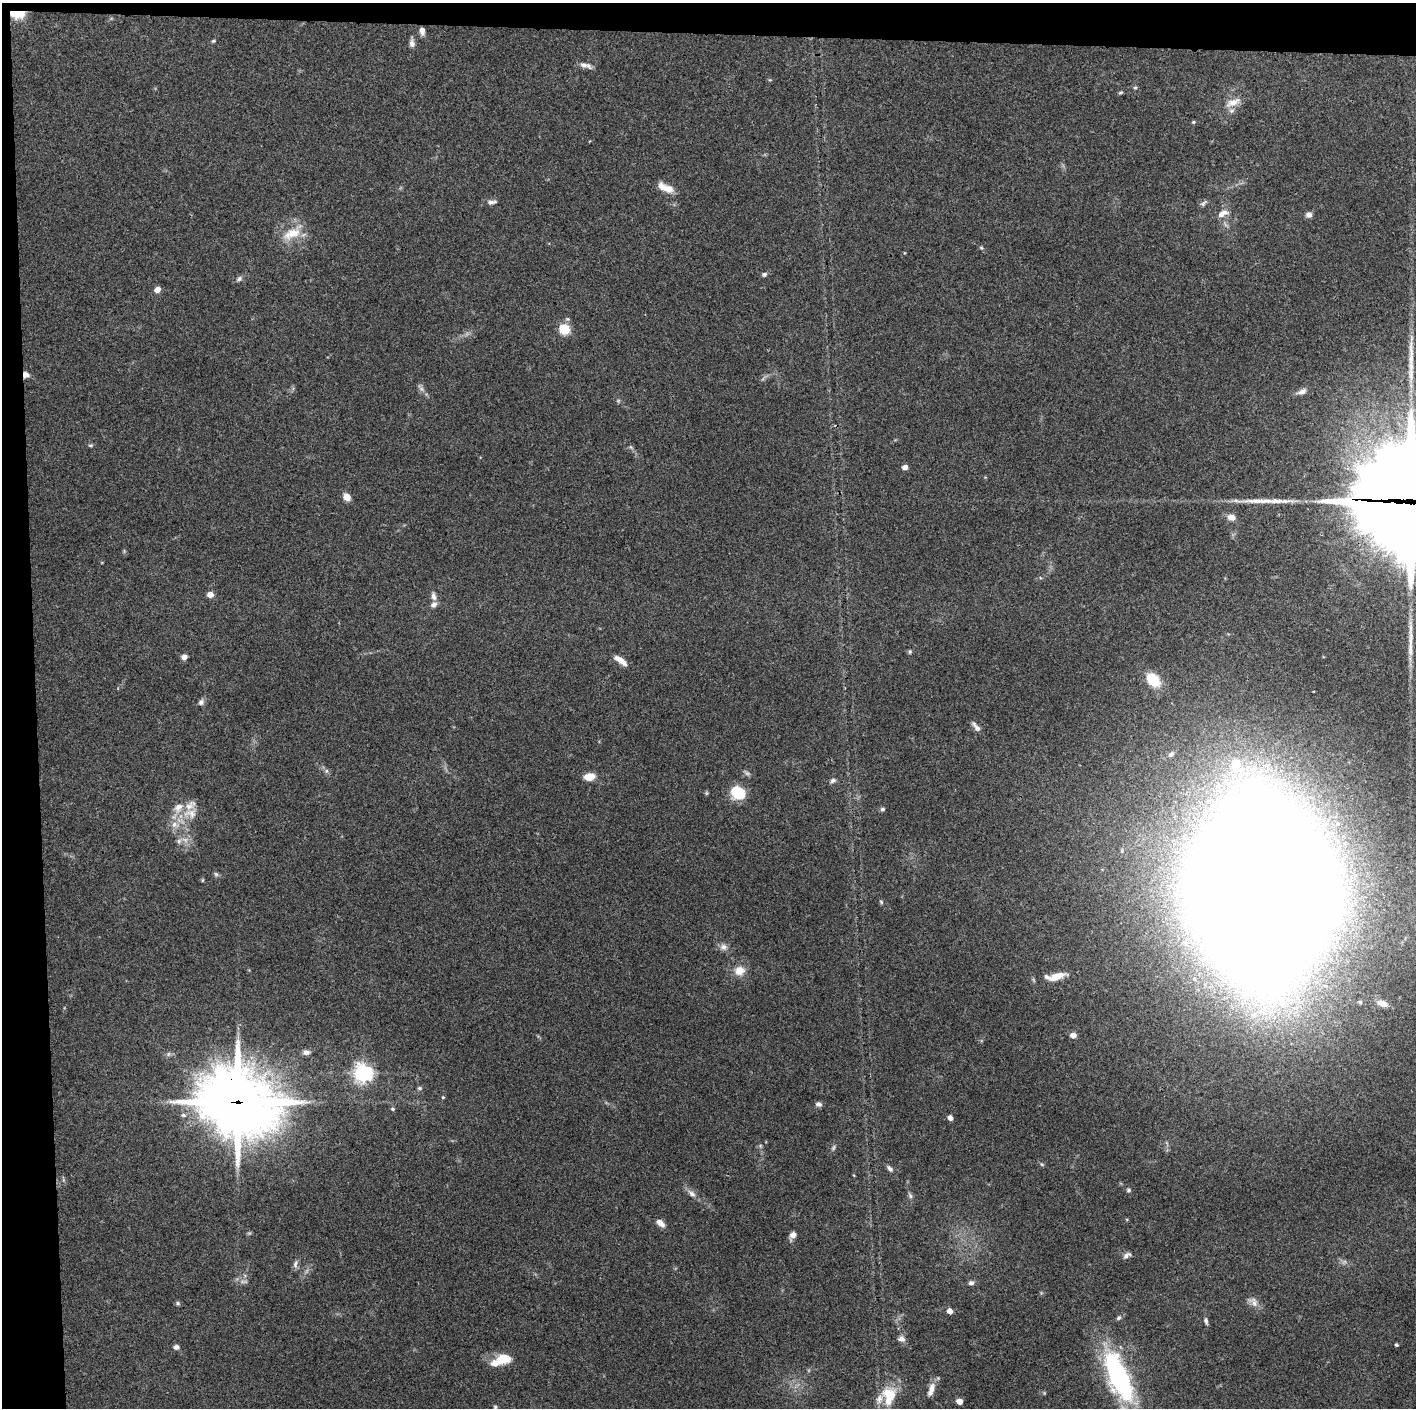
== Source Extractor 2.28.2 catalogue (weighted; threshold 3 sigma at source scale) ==
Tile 1 of 3 x 3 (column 1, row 1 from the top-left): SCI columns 1-1414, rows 2813-4218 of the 4243 x 4223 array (HDU 1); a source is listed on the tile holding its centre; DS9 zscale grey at full resolution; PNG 1418 x 1410 px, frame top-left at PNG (2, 3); no overlay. Shown black and unused: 5% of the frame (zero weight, under 3 of 4 exposures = <1% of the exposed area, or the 3 px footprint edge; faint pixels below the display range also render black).
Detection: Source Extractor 2.28.2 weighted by HDU 2 'WHT'; one run over the whole footprint, this tile lists its part. Background 0.0727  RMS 0.0055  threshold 0.0245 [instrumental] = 3 sigma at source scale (4.5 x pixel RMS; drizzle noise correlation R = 1.50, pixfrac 1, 0.05/0.05 arcsec/px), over >= 5 px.
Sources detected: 100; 3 too faint to see at this stretch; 3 long thin detections or spike segments (spike, bleed or trail) — not listed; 9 inside a brighter listed object's ellipse — not listed separately; the other 85 listed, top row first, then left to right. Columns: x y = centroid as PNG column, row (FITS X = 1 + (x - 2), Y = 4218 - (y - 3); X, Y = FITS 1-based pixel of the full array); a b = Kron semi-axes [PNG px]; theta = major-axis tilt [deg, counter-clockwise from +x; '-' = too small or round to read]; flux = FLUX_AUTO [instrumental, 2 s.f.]
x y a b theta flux
17 14 15 8 -4 10
422 31 9 6 -79 2.6
213 41 5 4 - 0.68
412 43 10 7 -83 2.1
583 65 12 7 -6 2.7
1121 93 7 3 19 0.71
1233 102 22 9 24 6.1
1193 122 4 4 - 0.6
665 188 22 8 -23 6.5
492 202 12 5 4 2.2
1203 203 9 5 50 1.3
1223 213 16 7 26 3.7
1309 215 7 6 - 2.2
292 233 26 13 24 12
981 247 6 3 -20 0.65
764 274 7 6 - 1.2
239 279 8 6 37 1.5
157 290 6 5 - 3.9
564 329 11 10 - 10
25 374 7 6 - 2.8
1302 392 12 6 19 2.7
91 445 7 3 -8 0.76
905 467 5 4 - 3.4
347 497 8 7 - 4.2
1411 501 42 35 -76 13000
1231 517 9 7 -13 3.5
210 595 6 5 - 3.9
433 596 11 6 -78 2.2
910 652 6 5 - 0.78
184 657 6 5 - 2.7
620 660 16 6 -36 5.1
1153 680 16 11 -46 14
201 702 8 6 53 1.7
976 727 16 6 -51 2.4
1171 754 9 6 45 1.7
1237 766 27 20 -57 25
326 771 6 4 -90 0.97
589 777 11 7 9 6.6
833 780 8 6 22 1.5
738 793 14 11 -33 17
882 809 6 5 - 1.1
190 813 21 14 -6 9.1
174 824 9 8 - 3.6
179 841 7 6 - 1.4
216 874 7 5 -44 0.97
1262 890 96 70 -88 5200
881 902 6 4 -46 0.64
723 947 10 8 -22 2.6
739 971 12 11 - 6.2
1056 976 19 7 20 6.7
1360 1002 5 4 - 1.1
1382 1003 14 8 -20 4
1073 1035 6 5 - 3.2
306 1052 8 6 -1 2.4
363 1073 7 7 - 240
420 1088 6 5 - 0.87
443 1097 4 4 - 0.55
238 1102 28 24 -21 2900
819 1104 7 5 -15 1.7
392 1109 5 4 - 0.78
950 1118 4 4 - 3
1042 1164 6 4 -45 0.67
889 1168 9 5 -44 1.4
1128 1190 6 5 - 0.98
692 1193 13 7 -35 2.6
910 1196 8 5 -64 1.2
660 1223 10 6 -41 3.7
793 1235 8 7 - 2.3
1127 1255 12 6 31 2
295 1264 11 6 79 1.8
971 1283 7 6 - 1.7
1254 1302 15 7 -74 3
178 1303 6 5 - 0.9
950 1311 5 4 - 3.9
1119 1318 7 5 41 1.1
1206 1321 9 5 -78 1.4
901 1339 9 8 - 2.3
1396 1345 3 3 - 0.76
176 1347 7 6 - 1.7
505 1359 18 11 6 10
1118 1376 59 21 -67 89
931 1389 18 7 71 4.5
890 1397 26 11 61 12
959 1401 5 4 - 4.3
495 1407 7 5 74 0.95
Overlapping masked pixels (flux is a lower limit): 4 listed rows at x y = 17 14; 25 374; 1411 501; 238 1102
Isophote crosses this tile's border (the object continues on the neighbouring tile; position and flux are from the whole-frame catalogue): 3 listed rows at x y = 1411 501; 1118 1376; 495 1407